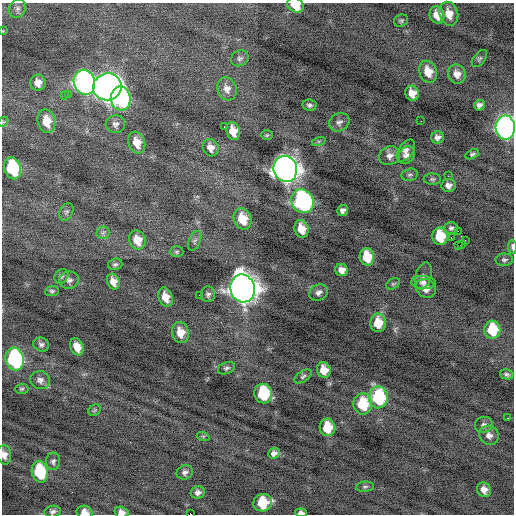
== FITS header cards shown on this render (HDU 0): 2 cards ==
NAXIS1  =                  512 / Axis length
NAXIS2  =                  512 / Axis length

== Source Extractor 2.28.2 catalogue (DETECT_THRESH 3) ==
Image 512 x 512 px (HDU 0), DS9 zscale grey, 1 PNG px = 1 image px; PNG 516 x 516 px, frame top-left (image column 1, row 512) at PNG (2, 3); each listed source drawn as its Kron ellipse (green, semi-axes under 4 px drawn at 4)
Background -0.421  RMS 0.8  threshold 2.41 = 3 sigma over >= 5 px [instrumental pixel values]
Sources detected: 112; all 112 listed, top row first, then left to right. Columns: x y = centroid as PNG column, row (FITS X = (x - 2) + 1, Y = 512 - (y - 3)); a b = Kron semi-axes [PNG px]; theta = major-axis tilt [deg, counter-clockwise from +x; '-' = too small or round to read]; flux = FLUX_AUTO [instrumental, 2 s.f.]
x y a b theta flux
295 5 9 7 -29 1300
17 8 10 8 62 240
449 14 12 9 -73 680
437 15 9 7 -72 550
401 21 7 6 - 97
3 31 3 3 - 38
240 58 9 7 31 170
479 59 10 5 52 110
428 72 11 8 -70 770
457 74 10 8 -60 410
84 82 13 10 -72 26000
38 83 8 7 - 510
107 87 14 13 - 52000
227 89 12 9 -72 360
412 93 8 6 -75 580
68 94 3 2 - 93
64 96 4 3 - 99
121 98 12 9 -84 7600
309 105 7 6 - 150
479 105 5 5 - 190
46 121 12 9 -78 980
421 121 2 2 - 410
3 122 6 4 45 72
339 122 10 8 30 240
115 124 10 9 - 260
225 127 3 2 - 150
505 128 12 9 -87 32000
233 131 9 6 -73 710
267 135 6 5 - 85
437 137 6 6 - 220
319 141 7 4 18 92
137 143 11 8 -70 850
210 148 9 7 -66 350
406 150 12 7 55 300
472 154 7 4 26 110
407 155 9 7 58 240
390 156 11 9 23 340
13 168 11 8 -74 3800
285 169 13 11 -71 58000
410 175 8 6 13 120
448 176 3 2 - 68
432 179 9 5 -1 110
448 185 7 6 - 280
302 201 12 11 - 12000
343 211 5 5 - 200
66 212 9 6 64 150
242 219 11 8 -68 1300
451 228 7 6 - 120
301 229 9 7 -73 790
458 231 3 2 - 3700
103 233 6 6 - 130
440 236 9 7 -80 1800
451 237 3 2 - 5100
137 240 10 8 -68 790
465 240 3 2 - 61
195 241 10 5 66 150
461 244 3 2 - 100
458 245 2 2 - 740
512 247 7 3 -87 210
177 252 7 5 0 97
367 257 9 7 -80 1300
504 260 9 6 1 140
115 264 7 5 15 130
341 270 6 6 - 410
61 276 8 6 52 130
423 276 14 8 74 230
69 280 9 8 - 220
113 282 8 6 -68 450
423 282 12 6 -4 230
393 284 7 5 29 89
243 288 14 12 -76 77000
426 288 10 9 - 500
52 291 7 5 6 110
318 292 10 7 26 230
208 294 8 7 - 170
199 295 2 2 - 160
166 297 10 7 -72 650
378 323 9 8 - 1000
492 330 9 8 - 2000
180 333 11 8 -77 740
41 344 8 7 - 170
77 347 9 6 -67 570
15 359 12 9 -77 8500
226 368 9 5 22 140
324 370 8 7 - 710
507 374 7 5 -13 130
303 376 10 5 32 130
40 380 10 9 - 270
22 389 7 5 2 96
263 394 10 9 - 3600
378 397 11 9 -89 4300
363 404 10 9 - 2100
95 410 7 5 35 86
508 418 3 2 - 160
484 425 9 8 - 190
327 427 8 7 - 1500
489 435 10 9 - 310
203 436 6 4 -18 76
274 453 6 5 - 120
4 455 9 7 -84 370
53 461 8 7 - 160
40 472 11 8 -78 3000
185 472 8 7 - 190
365 487 9 5 6 110
484 490 7 6 - 390
198 492 7 6 - 210
263 503 9 8 - 2000
53 511 8 6 7 170
84 512 8 6 -14 420
121 512 7 5 -17 260
301 513 6 4 -5 200
190 514 3 2 - 1000
At the frame edge (FLAGS 8, measured only in part): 11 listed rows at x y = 295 5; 3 31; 3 122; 505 128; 512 247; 4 455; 53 511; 84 512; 121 512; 301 513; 190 514